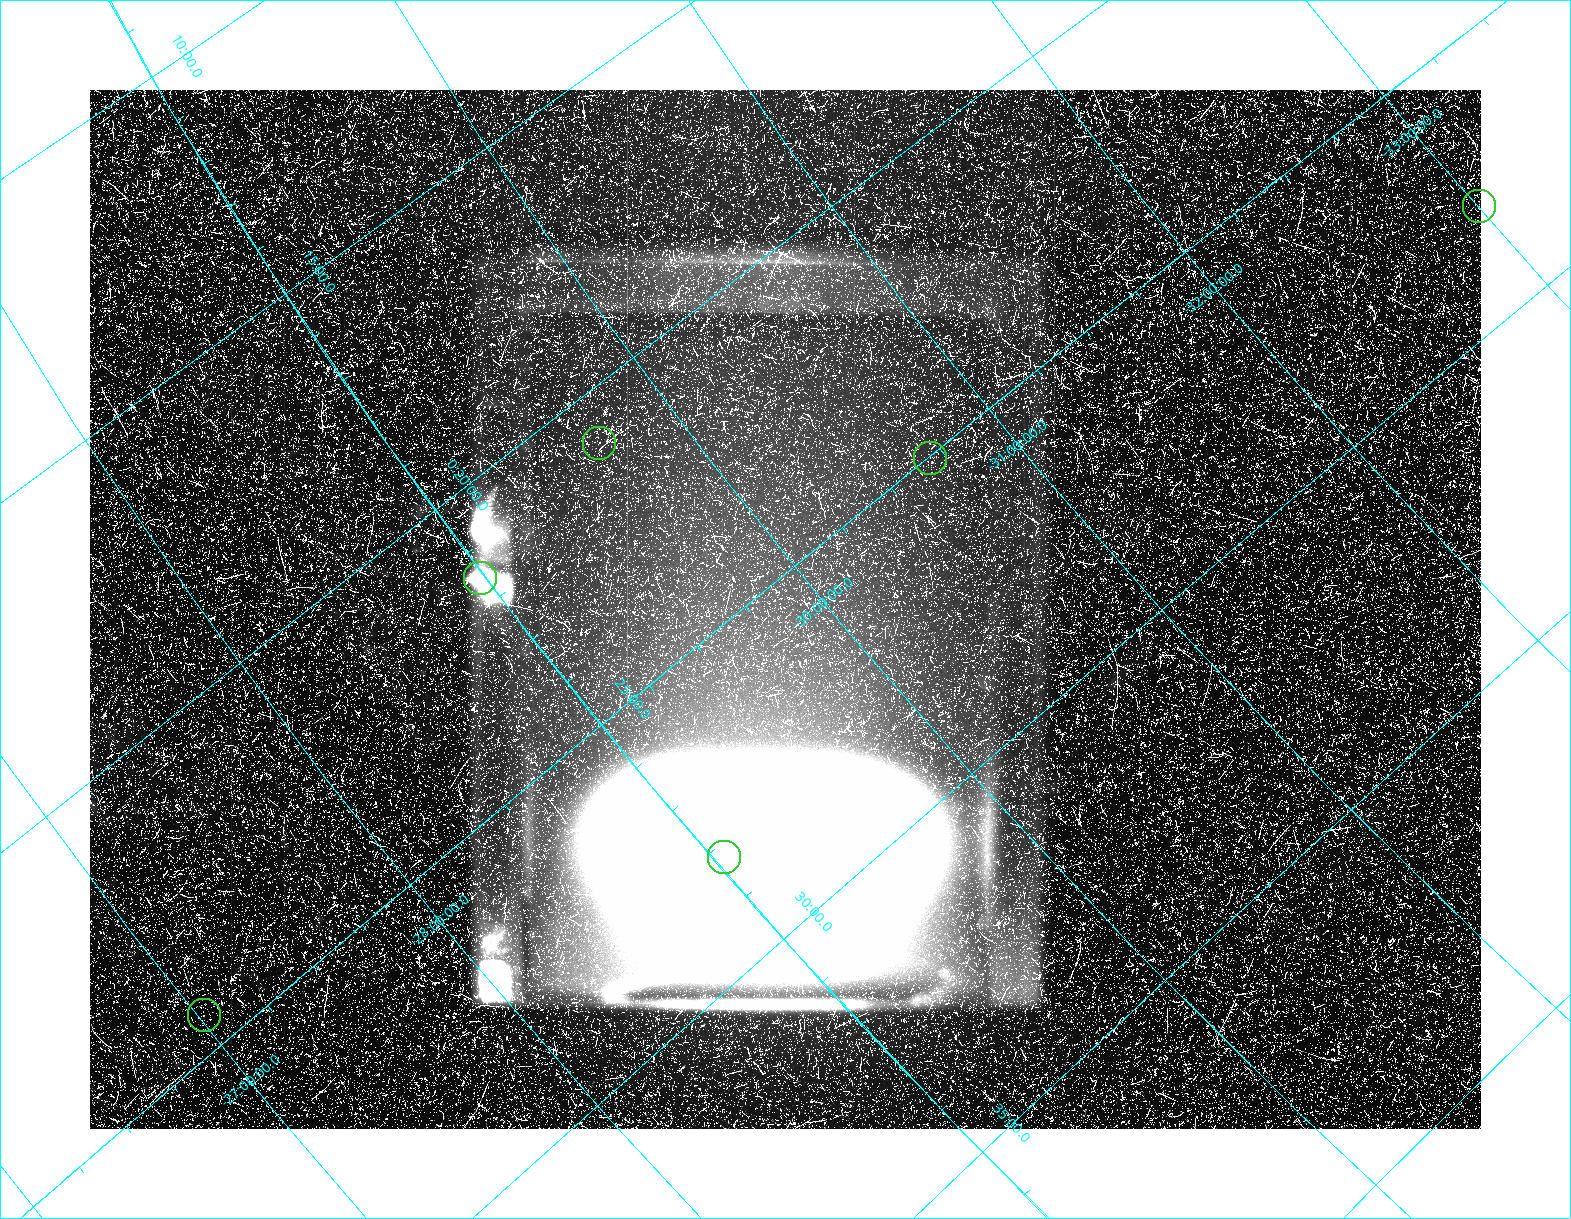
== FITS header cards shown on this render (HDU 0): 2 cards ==
NAXIS1  =                 1391
NAXIS2  =                 1039

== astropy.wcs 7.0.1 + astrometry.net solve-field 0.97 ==
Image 1391 x 1039 px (HDU 0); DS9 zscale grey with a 90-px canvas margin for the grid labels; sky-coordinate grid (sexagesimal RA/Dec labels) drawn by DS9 from the SOLVED WCS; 6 Tycho-2 reference stars matched to detected sources circled (green)
Header WCS: none
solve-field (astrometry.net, Tycho-2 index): SOLVED blind (the file carries no WCS)
Solved WCS: RA---TAN-SIP/DEC--TAN-SIP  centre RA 00:25:31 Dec -29:52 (6.38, -29.87 deg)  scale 14.4 arcsec/px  FOV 334.4' x 249.6'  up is -129 deg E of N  parity normal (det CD < 0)
(file carries no celestial WCS; the grid is the blind solution)
Tycho-2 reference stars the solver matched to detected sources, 6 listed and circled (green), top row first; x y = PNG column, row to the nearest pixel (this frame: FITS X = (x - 90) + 1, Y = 1039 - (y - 90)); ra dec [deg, ICRS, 3 dp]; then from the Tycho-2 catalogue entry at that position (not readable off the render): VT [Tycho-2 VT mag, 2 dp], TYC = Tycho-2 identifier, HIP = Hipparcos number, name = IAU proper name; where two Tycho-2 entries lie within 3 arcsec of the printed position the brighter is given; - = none
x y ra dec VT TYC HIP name
1479 206 6.982 -33.007 5.06 6994-1104-1 2210 -
599 443 5.225 -29.690 8.42 6419-700-1 1668 -
930 458 6.256 -30.698 7.65 6991-333-1 1976 -
480 578 5.380 -28.981 5.28 6419-1055-1 1708 -
724 857 7.059 -29.040 6.86 6420-181-1 2227 -
204 1015 6.108 -27.027 8.02 6417-161-1 1936 -